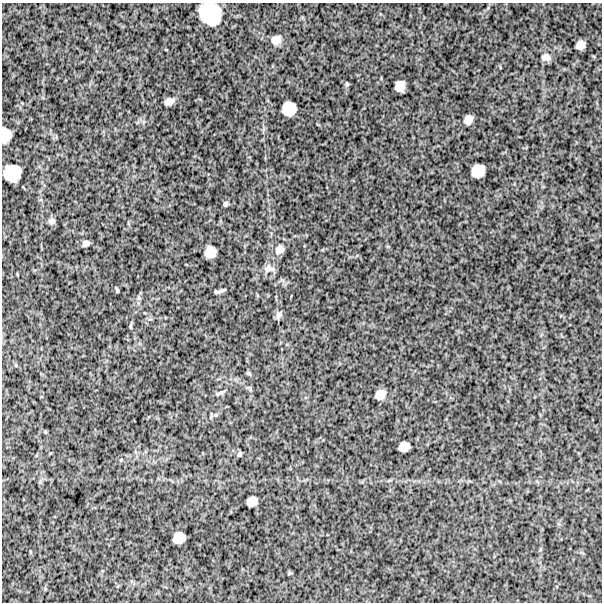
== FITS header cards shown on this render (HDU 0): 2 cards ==
NAXIS1  =                  600
NAXIS2  =                  600

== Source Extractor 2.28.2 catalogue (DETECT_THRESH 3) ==
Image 600 x 600 px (HDU 0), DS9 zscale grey, 1 PNG px = 1 image px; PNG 604 x 604 px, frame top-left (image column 1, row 600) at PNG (2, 3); no overlay
Background 1430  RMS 290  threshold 882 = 3 sigma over >= 5 px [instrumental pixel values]
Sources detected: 34; all 34 listed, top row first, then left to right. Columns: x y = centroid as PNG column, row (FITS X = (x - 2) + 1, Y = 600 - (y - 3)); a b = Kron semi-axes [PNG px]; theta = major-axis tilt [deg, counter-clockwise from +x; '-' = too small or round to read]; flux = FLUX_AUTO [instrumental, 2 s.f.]
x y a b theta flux
210 14 19 18 - 890000
276 40 10 9 - 140000
580 45 8 7 - 150000
546 57 12 10 0 120000
347 84 5 5 - 28000
400 86 9 8 - 210000
169 101 10 7 25 120000
289 109 12 11 - 340000
468 120 8 7 - 140000
5 135 13 8 86 270000
478 171 12 11 - 310000
12 173 15 14 - 520000
225 204 6 5 - 47000
51 221 9 7 20 65000
86 243 7 5 28 66000
279 250 13 10 36 130000
210 252 10 9 - 220000
269 268 14 10 -16 120000
117 290 5 2 - 29000
222 291 12 5 22 62000
139 298 8 5 -84 44000
278 315 11 7 70 63000
131 326 8 3 86 26000
16 365 5 3 - 20000
248 373 8 4 -35 28000
220 393 13 4 16 49000
380 395 9 8 - 170000
211 415 11 2 90 25000
45 432 4 4 - 20000
404 446 9 8 - 170000
239 454 6 4 70 31000
121 460 5 4 - 21000
252 501 9 8 - 170000
179 538 10 9 - 220000
At the frame edge (FLAGS 8, measured only in part): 2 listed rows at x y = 210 14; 5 135